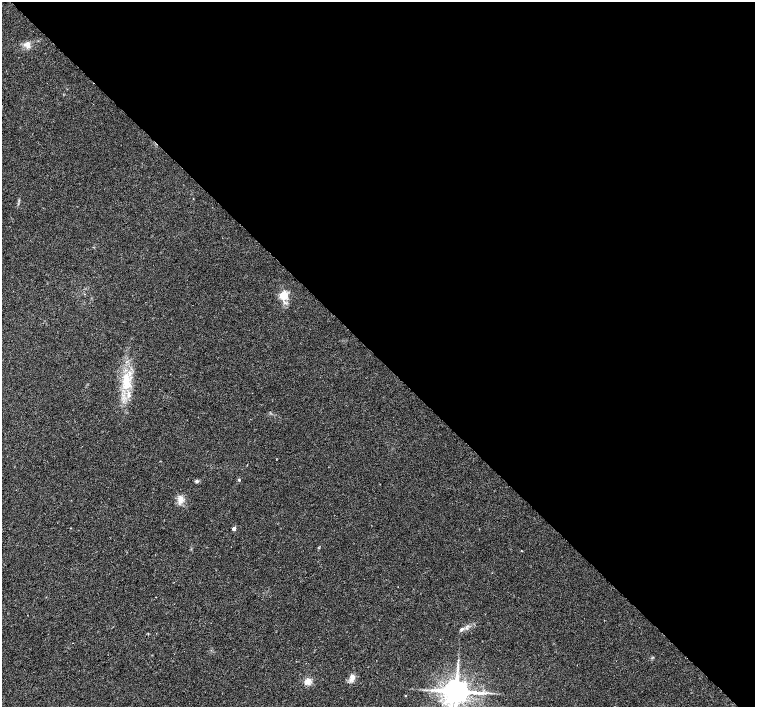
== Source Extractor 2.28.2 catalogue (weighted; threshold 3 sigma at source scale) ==
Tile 8 of 4 x 4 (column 4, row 2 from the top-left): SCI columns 4517-6021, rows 2971-4379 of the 6026 x 6006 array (HDU 1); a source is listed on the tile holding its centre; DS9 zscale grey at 2 x 2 block average (1 PNG px = mean of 2 x 2 image px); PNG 757 x 709 px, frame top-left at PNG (2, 2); no overlay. Shown black and unused: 51% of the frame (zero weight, under 2 of 3 exposures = <1% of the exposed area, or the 3 px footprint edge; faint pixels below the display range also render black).
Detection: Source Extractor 2.28.2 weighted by HDU 2 'WHT'; one run over the whole footprint, this tile lists its part. Background 0.0278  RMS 0.0046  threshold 0.0205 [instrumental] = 3 sigma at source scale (4.5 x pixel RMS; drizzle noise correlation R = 1.50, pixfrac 1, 0.0396/0.0396 arcsec/px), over >= 5 px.
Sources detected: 15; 1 cosmic-ray / hot-pixel residue — not listed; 1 inside a brighter listed object's ellipse — not listed separately; the other 13 listed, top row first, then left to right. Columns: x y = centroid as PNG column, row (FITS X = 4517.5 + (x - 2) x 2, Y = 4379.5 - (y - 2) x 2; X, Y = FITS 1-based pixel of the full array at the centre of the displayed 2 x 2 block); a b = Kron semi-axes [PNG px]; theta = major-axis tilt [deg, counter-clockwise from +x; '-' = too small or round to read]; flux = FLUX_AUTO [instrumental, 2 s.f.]
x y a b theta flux
27 45 9 7 -44 5.6
284 295 3 3 - 74
127 382 15 10 88 20
239 479 4 2 - 0.85
197 481 5 4 - 1.9
180 501 9 5 59 5.4
71 528 2 2 - 0.44
234 529 3 2 - 5.3
462 629 6 4 42 2.3
352 678 10 6 68 5.5
308 681 7 6 - 7.3
456 691 6 5 - 2000
405 696 3 2 - 0.68
Isophote crosses this tile's border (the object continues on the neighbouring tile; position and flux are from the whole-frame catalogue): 1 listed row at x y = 456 691